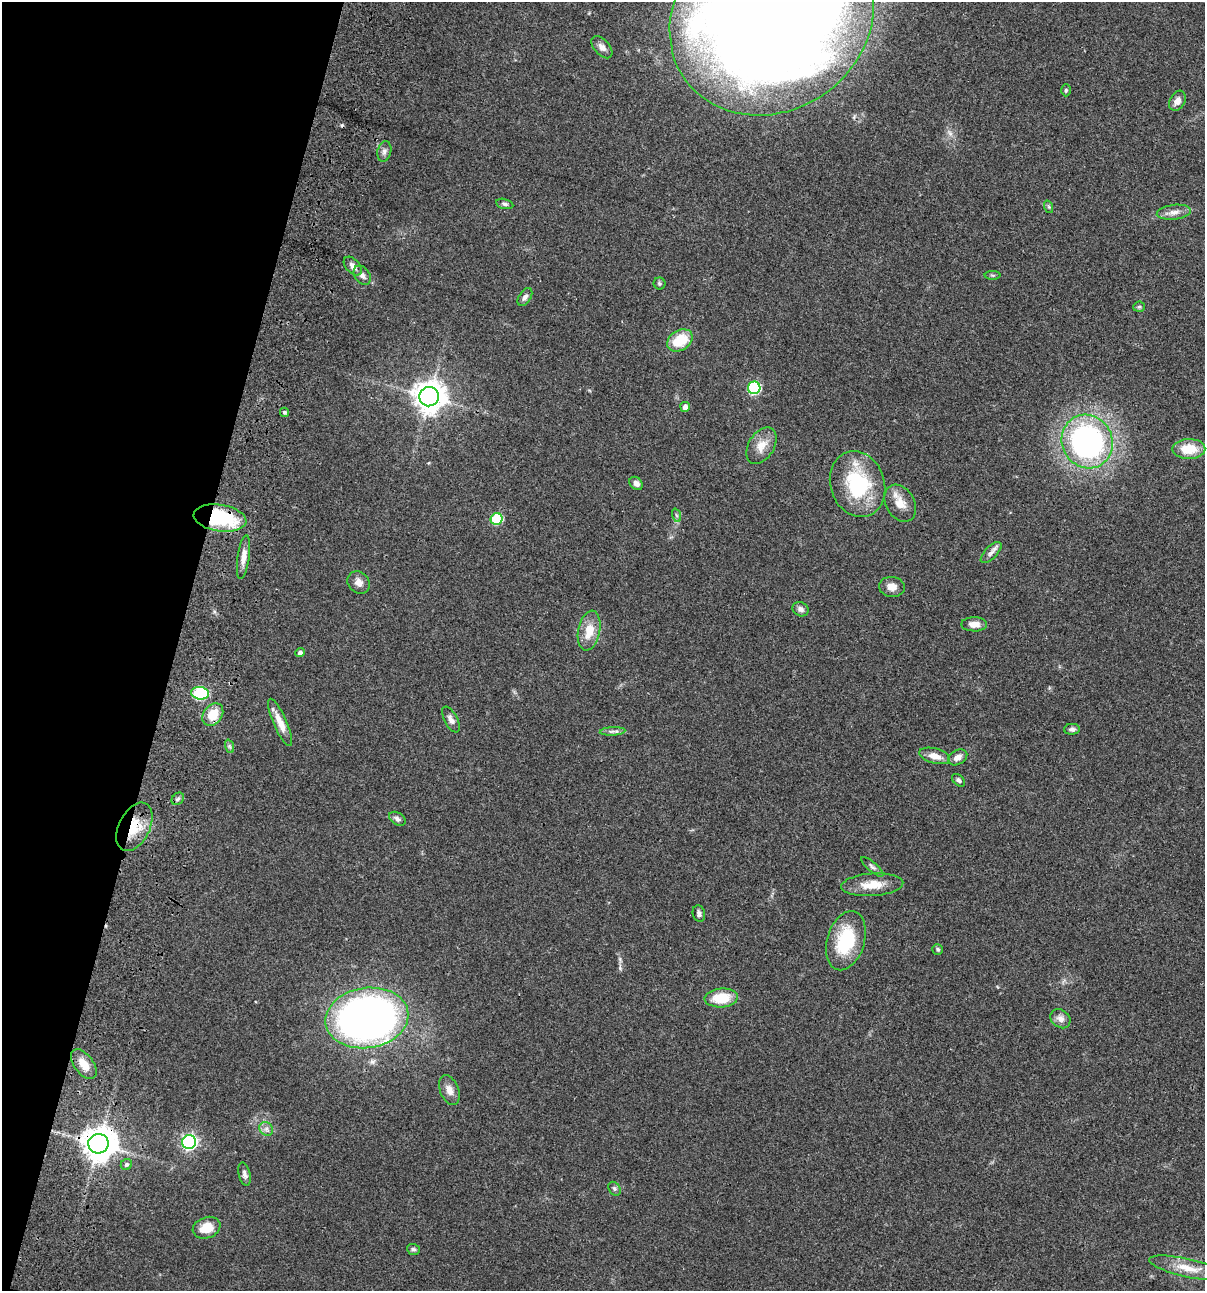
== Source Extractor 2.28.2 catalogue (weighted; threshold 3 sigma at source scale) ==
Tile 9 of 4 x 4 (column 1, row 3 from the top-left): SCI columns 235-1437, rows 1407-2695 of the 5405 x 5389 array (HDU 1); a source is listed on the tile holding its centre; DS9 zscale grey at full resolution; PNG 1207 x 1293 px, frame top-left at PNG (2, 2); each listed source drawn as its Kron ellipse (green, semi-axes under 4 px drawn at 4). Shown black and unused: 15% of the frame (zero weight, under 3 of 4 exposures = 9% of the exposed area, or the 3 px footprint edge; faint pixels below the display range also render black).
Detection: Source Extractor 2.28.2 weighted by HDU 2 'WHT'; one run over the whole footprint, this tile lists its part. Background 0.0468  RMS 0.0053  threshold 0.0237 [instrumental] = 3 sigma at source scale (4.5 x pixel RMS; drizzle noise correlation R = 1.50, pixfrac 1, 0.05/0.05 arcsec/px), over >= 5 px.
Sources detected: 69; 1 cosmic-ray / hot-pixel residue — neither listed nor drawn; the other 68 listed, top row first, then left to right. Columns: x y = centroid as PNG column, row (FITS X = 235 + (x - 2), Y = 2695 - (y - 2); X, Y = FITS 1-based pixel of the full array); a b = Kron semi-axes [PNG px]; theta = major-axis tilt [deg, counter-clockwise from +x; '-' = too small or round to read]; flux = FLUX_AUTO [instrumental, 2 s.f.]
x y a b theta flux
772 17 107 93 36 1500
602 47 13 7 -49 2.7
1066 90 6 5 - 0.77
1177 101 10 7 60 3.2
384 151 10 7 76 1.9
505 204 9 5 -13 1.2
1049 207 6 4 -71 0.77
1174 212 17 7 6 3.6
353 266 11 7 -46 2.7
362 275 10 7 -53 2.2
993 275 8 4 0 0.81
659 283 6 6 - 0.88
525 297 10 6 58 1.9
1139 307 6 5 - 0.76
680 340 14 10 33 14
754 388 6 6 - 49
429 397 10 9 - 720
685 407 5 5 - 2.5
284 412 4 4 - 1
1087 441 27 25 -61 130
761 446 20 12 58 6.6
1189 449 16 10 1 12
636 483 7 6 - 2.2
857 484 33 27 -71 38
900 503 20 14 -60 6.8
676 515 7 4 -71 0.98
220 518 26 13 -8 40
497 519 6 5 - 30
991 552 13 6 45 2.2
243 557 22 6 82 4.4
359 582 12 10 -45 3.3
892 587 13 10 -7 3.9
800 609 8 7 - 2.2
974 624 13 7 0 3.7
589 631 20 11 79 9.6
300 653 5 4 - 1.7
200 693 9 6 -7 57
213 715 12 9 52 10
451 719 14 6 -62 2.4
280 722 25 6 -66 6.3
1072 729 8 5 3 1.5
613 731 13 4 3 1.6
229 746 7 4 -71 0.94
935 756 16 7 -15 5.3
958 757 10 7 29 2.8
958 780 7 5 -42 1.2
178 799 7 5 46 1.1
397 819 9 6 -32 1.4
134 827 26 15 63 14
872 867 14 4 -41 1.5
872 885 31 11 4 9.2
699 914 8 6 -76 1.7
846 941 30 18 73 28
938 949 5 5 - 0.98
721 998 16 9 4 14
367 1018 42 30 9 300
1060 1019 11 8 -39 3.1
84 1064 17 9 -54 6
449 1090 15 9 -69 4
266 1129 7 6 - 1.7
189 1142 7 7 - 120
98 1144 10 9 - 930
126 1164 6 5 - 1.3
244 1174 12 5 -77 1.8
614 1189 7 5 -56 1.1
207 1228 14 10 20 8.5
413 1249 6 5 - 1.1
1188 1268 39 9 -13 9.4
Overlapping masked pixels (flux is a lower limit): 3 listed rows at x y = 220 518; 134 827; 98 1144
Isophote crosses this tile's border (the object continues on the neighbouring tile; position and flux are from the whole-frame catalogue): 1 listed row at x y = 772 17